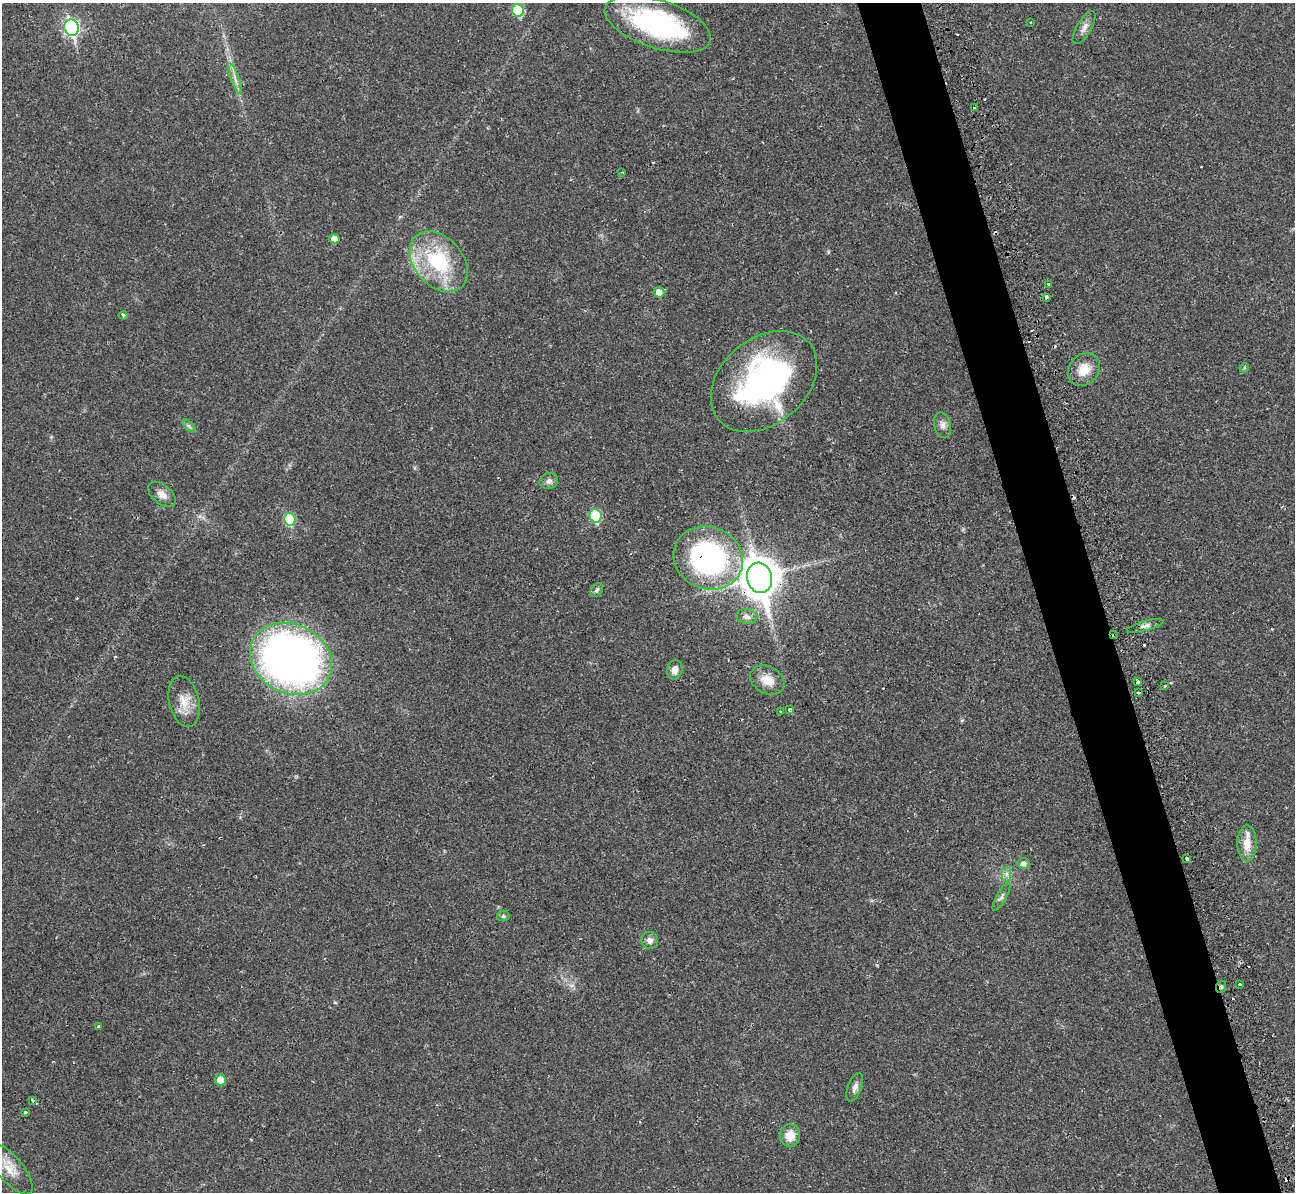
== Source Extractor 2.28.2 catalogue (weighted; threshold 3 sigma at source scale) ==
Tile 6 of 4 x 4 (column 2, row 2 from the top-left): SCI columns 1308-2600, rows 2688-3877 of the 5239 x 5221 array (HDU 1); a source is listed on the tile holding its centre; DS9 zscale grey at full resolution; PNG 1297 x 1194 px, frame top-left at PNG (2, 3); each listed source drawn as its Kron ellipse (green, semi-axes under 4 px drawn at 4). Shown black and unused: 5% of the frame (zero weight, under 2 of 3 exposures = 3% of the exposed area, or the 3 px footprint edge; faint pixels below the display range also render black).
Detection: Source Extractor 2.28.2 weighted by HDU 2 'WHT'; one run over the whole footprint, this tile lists its part. Background 0.0272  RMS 0.0041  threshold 0.0185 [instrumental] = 3 sigma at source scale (4.5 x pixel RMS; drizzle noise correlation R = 1.50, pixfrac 1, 0.05/0.05 arcsec/px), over >= 5 px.
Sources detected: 64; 9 cosmic-ray / hot-pixel residue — neither listed nor drawn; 1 inside a brighter listed object's ellipse — not listed separately; the other 54 listed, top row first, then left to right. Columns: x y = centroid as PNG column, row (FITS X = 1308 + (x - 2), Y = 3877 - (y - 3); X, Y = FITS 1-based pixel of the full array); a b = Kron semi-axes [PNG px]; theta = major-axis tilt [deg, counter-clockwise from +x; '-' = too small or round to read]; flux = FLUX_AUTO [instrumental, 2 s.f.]
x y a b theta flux
518 10 6 6 - 18
1031 23 3 2 - 0.44
658 24 55 24 -18 67
72 28 8 7 - 83
1084 28 18 7 60 2.5
235 79 16 3 -69 2
974 108 3 3 - 1.1
622 172 3 2 - 0.43
334 239 5 4 - 2.9
439 262 34 24 -48 31
1049 284 4 3 - 2.4
659 292 5 5 - 3.5
1046 297 3 3 - 2.8
123 315 4 4 - 0.85
1244 368 5 4 - 0.43
1084 369 18 14 52 7.3
764 381 59 43 40 97
943 425 13 8 -77 2.2
189 426 8 4 -45 0.82
549 481 9 8 - 1.8
162 495 16 9 -39 3.1
596 516 7 6 - 22
290 519 6 5 - 22
708 558 35 31 -21 89
760 578 15 12 -76 890
597 590 8 5 52 0.98
747 617 11 7 -11 2.1
1145 626 19 5 15 1.8
1114 635 3 3 - 0.57
291 659 42 34 -26 240
675 670 9 7 72 3
767 680 18 13 -29 6.1
1138 682 4 3 - 7
1165 686 3 2 - 0.81
1139 693 3 3 - 1.8
184 701 26 15 -77 7
789 709 4 3 - 0.58
781 711 3 3 - 0.84
1247 843 18 9 -89 6
1187 859 3 3 - 2.2
1023 864 6 5 - 1.7
1007 874 7 4 90 1.2
1001 897 16 5 60 1.4
503 916 6 5 - 0.7
650 940 9 8 - 2
1239 984 3 3 - 1
1221 987 6 4 67 0.73
99 1027 4 3 - 1.3
220 1080 5 5 - 4.8
855 1087 15 7 69 2.1
32 1100 4 3 - 1.2
25 1112 3 3 - 0.7
790 1135 11 10 - 5.4
10 1169 32 12 -50 7
Overlapping masked pixels (flux is a lower limit): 4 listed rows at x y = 708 558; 760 578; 1114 635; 1221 987